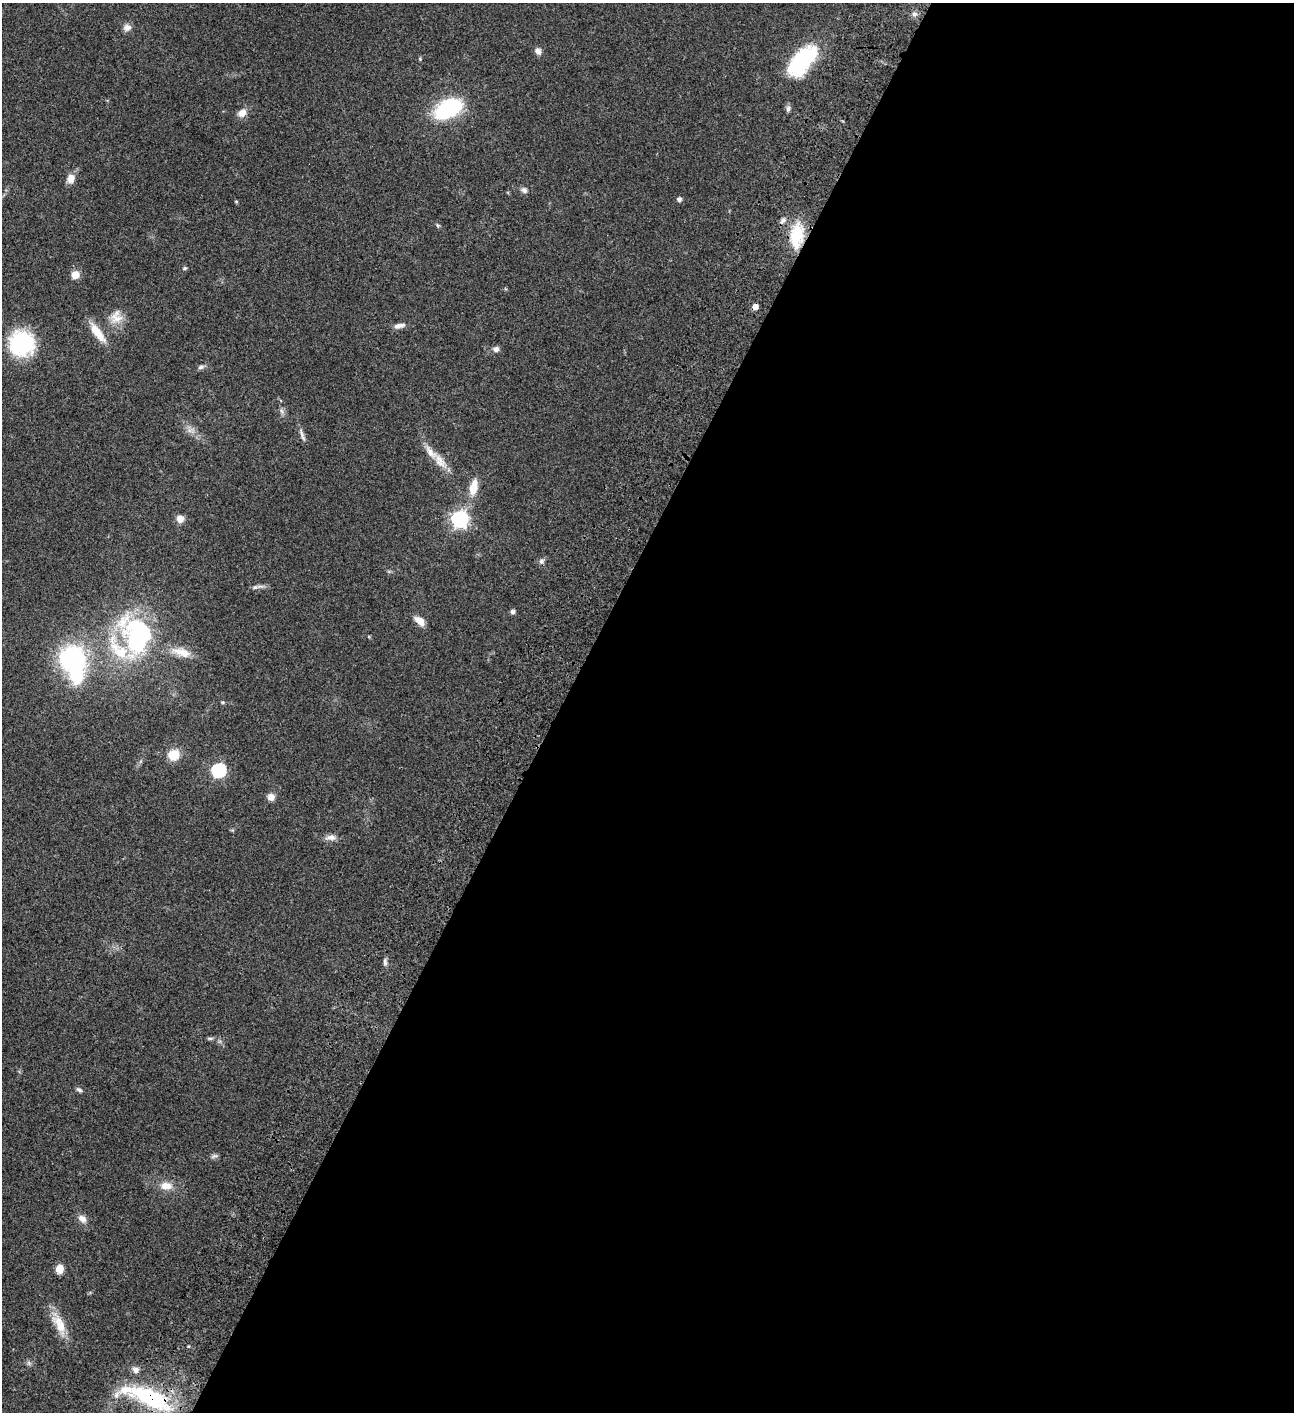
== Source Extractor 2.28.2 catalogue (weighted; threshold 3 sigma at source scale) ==
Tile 12 of 4 x 4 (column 4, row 3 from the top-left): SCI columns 4383-5674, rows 1613-3022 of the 6050 x 6047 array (HDU 1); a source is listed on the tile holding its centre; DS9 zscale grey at full resolution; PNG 1296 x 1414 px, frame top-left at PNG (2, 3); no overlay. Shown black and unused: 57% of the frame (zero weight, under 3 of 4 exposures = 13% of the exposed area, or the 3 px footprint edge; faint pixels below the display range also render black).
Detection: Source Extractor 2.28.2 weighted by HDU 2 'WHT'; one run over the whole footprint, this tile lists its part. Background 0.0649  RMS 0.0059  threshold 0.0264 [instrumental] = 3 sigma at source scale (4.5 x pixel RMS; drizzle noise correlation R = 1.50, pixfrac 1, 0.05/0.05 arcsec/px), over >= 5 px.
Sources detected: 57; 3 inside a brighter object's white glare — not listed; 3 inside a brighter listed object's ellipse — not listed separately; the other 51 listed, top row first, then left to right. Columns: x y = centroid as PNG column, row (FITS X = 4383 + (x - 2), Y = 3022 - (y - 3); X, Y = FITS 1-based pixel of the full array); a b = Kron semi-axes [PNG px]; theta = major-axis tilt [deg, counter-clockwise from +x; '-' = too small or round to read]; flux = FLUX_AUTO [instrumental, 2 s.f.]
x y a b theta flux
914 14 8 6 15 1.8
127 28 10 9 - 2.8
538 51 9 7 -54 2.3
802 61 37 18 51 50
448 109 34 19 28 40
788 109 8 6 82 1.5
242 113 9 8 - 5
71 179 11 9 68 4.5
524 190 8 7 - 1.9
679 199 4 4 - 2
236 201 5 3 - 0.47
783 221 9 5 45 1.7
438 225 6 5 - 0.86
797 236 32 15 84 21
185 268 6 4 15 0.78
75 275 5 5 - 14
755 307 4 4 - 5.5
116 317 19 16 85 7.8
399 326 15 6 12 2.9
97 333 30 9 -53 9.7
21 344 20 20 - 58
496 349 7 6 - 2.3
201 367 9 6 12 1.5
302 435 18 5 -73 2.3
440 461 23 11 -55 7.6
474 487 21 9 76 8.5
180 519 7 7 - 4.4
460 519 7 7 - 190
541 561 7 7 - 1.5
255 587 9 5 8 1.5
513 612 5 5 - 1.6
420 621 11 7 -38 6.3
138 637 52 34 -56 79
181 652 29 10 -16 8.3
72 659 22 21 - 77
222 702 5 4 - 0.71
174 755 11 10 - 11
219 770 6 6 - 89
271 797 9 9 - 3
331 837 14 8 4 3.2
385 962 10 5 -83 1.6
210 1038 8 4 -8 0.92
79 1090 8 5 -31 1.3
214 1156 10 5 22 1.3
166 1186 15 9 -3 6.2
82 1219 13 8 -40 3.4
60 1269 8 6 76 7
61 1325 30 14 -55 11
29 1363 6 5 - 1.2
135 1370 9 8 - 2.5
150 1397 57 20 -23 51
Overlapping masked pixels (flux is a lower limit): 3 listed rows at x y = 797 236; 755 307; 150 1397